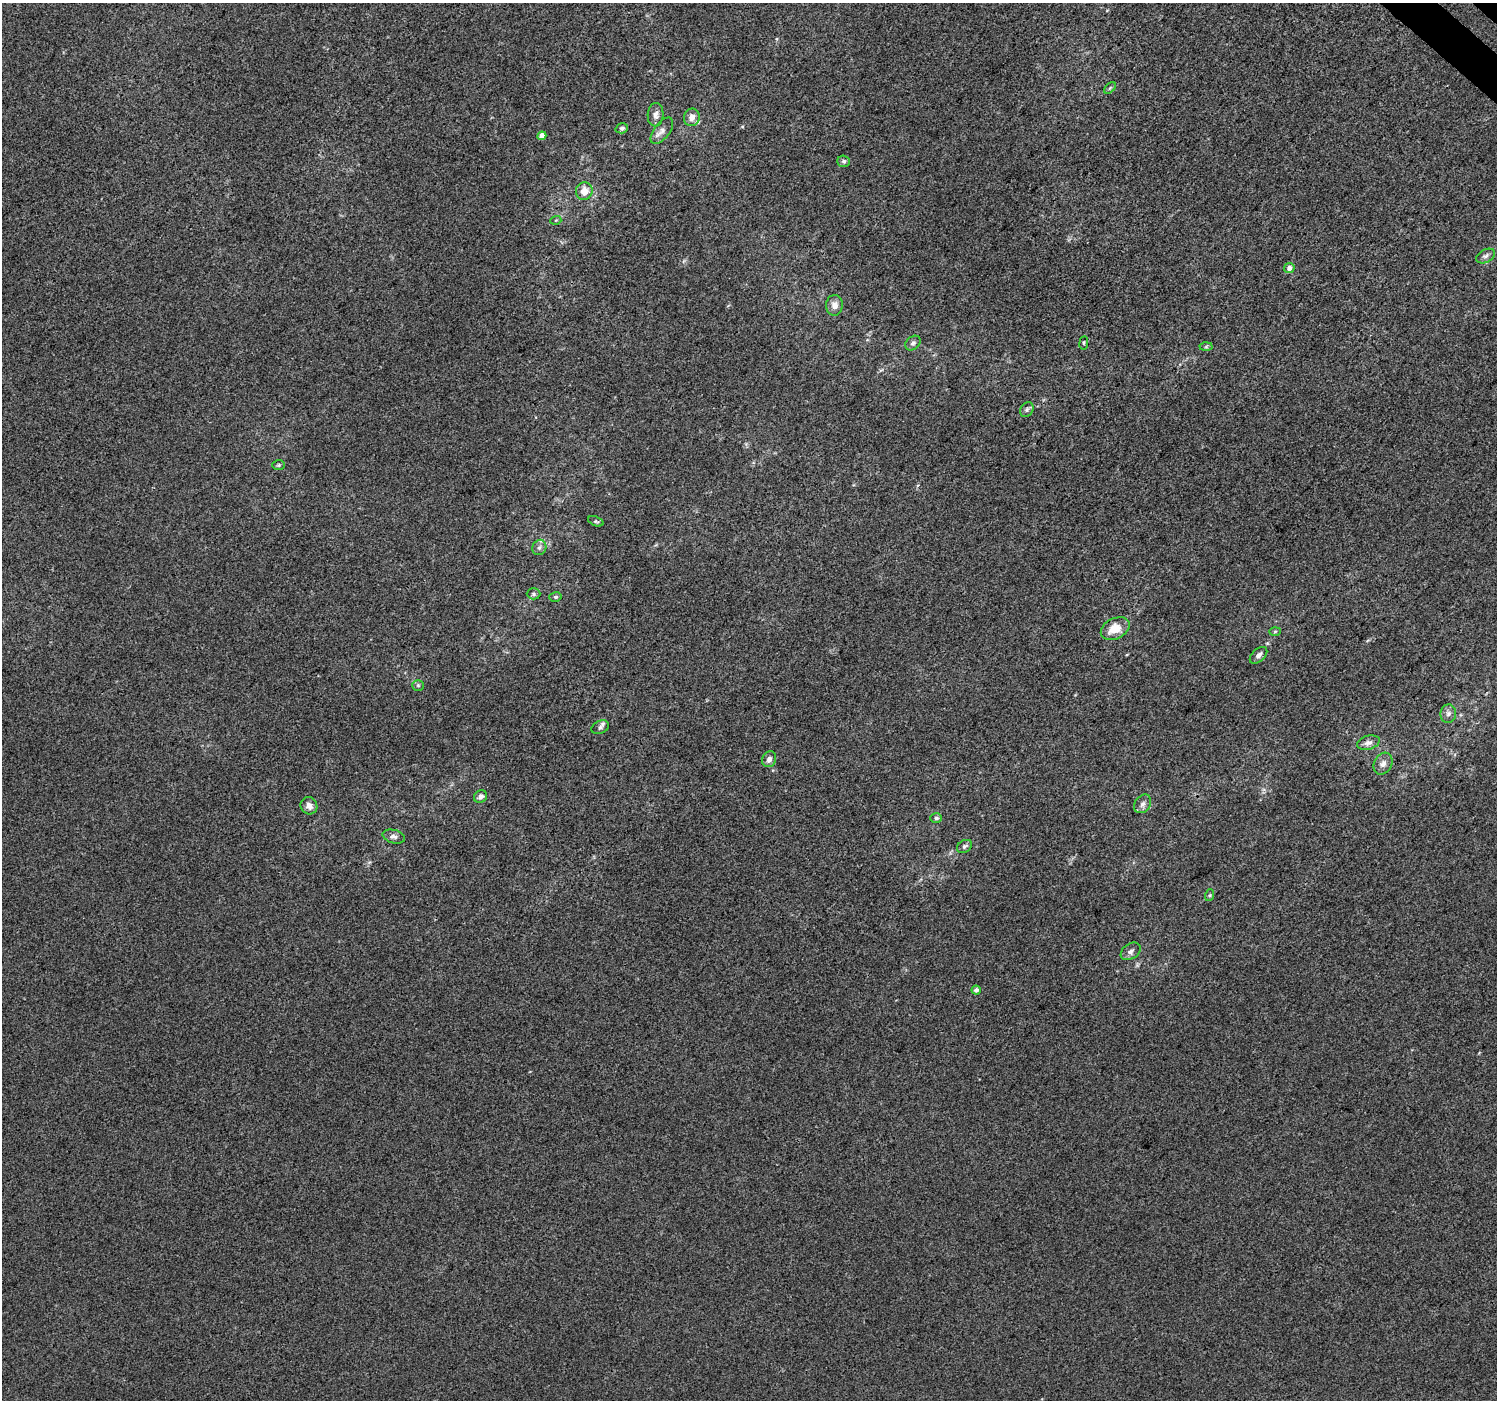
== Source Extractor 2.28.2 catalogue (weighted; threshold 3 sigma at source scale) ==
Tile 10 of 4 x 4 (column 2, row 3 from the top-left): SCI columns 1543-3037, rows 1671-3068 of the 6066 x 6071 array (HDU 1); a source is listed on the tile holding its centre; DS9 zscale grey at full resolution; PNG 1499 x 1402 px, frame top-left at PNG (2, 3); each listed source drawn as its Kron ellipse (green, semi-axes under 4 px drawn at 4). Shown black and unused: <1% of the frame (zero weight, under 3 of 4 exposures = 5% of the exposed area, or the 3 px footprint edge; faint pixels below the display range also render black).
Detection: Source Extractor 2.28.2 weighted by HDU 2 'WHT'; one run over the whole footprint, this tile lists its part. Background -2.03e-04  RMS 0.0047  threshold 0.021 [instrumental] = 3 sigma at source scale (4.5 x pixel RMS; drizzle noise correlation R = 1.50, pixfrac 1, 0.0396/0.0396 arcsec/px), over >= 5 px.
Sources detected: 39; all 39 listed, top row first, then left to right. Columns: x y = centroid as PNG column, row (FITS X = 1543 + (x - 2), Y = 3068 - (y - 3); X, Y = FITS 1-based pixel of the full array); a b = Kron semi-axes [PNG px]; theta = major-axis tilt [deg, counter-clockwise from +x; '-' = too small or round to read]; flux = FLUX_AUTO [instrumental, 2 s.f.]
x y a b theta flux
1110 88 7 4 45 0.68
656 115 12 8 86 2.4
692 117 9 8 - 3.2
622 128 6 5 - 1.2
662 131 15 7 53 2.8
542 136 4 4 - 4.3
844 161 6 5 - 0.99
584 191 9 8 - 5.2
556 220 5 3 - 0.4
1486 256 10 6 27 1.6
1289 268 5 5 - 2.7
834 305 10 8 88 3.3
913 343 8 6 42 1.5
1084 343 7 3 82 0.51
1206 347 6 4 2 0.75
1027 409 8 6 59 1.3
279 465 6 5 - 0.73
596 521 8 4 -21 0.79
539 547 8 7 - 1.5
534 594 7 5 0 0.99
555 597 6 5 - 0.87
1115 629 15 10 27 7.8
1275 631 6 4 2 0.53
1259 655 10 6 42 2.1
418 685 6 5 - 0.75
1448 714 9 8 - 1.9
600 727 9 6 27 1.3
1368 743 12 7 15 2.4
769 759 8 7 - 2.1
1383 764 11 8 61 2.6
481 797 7 6 - 2.1
1143 804 10 7 54 2.2
309 806 9 8 - 2.7
936 818 6 5 - 0.79
394 837 11 6 -14 1.8
965 846 8 6 31 1.2
1210 895 6 4 71 0.59
1131 951 11 7 34 1.9
976 990 4 4 - 1.8